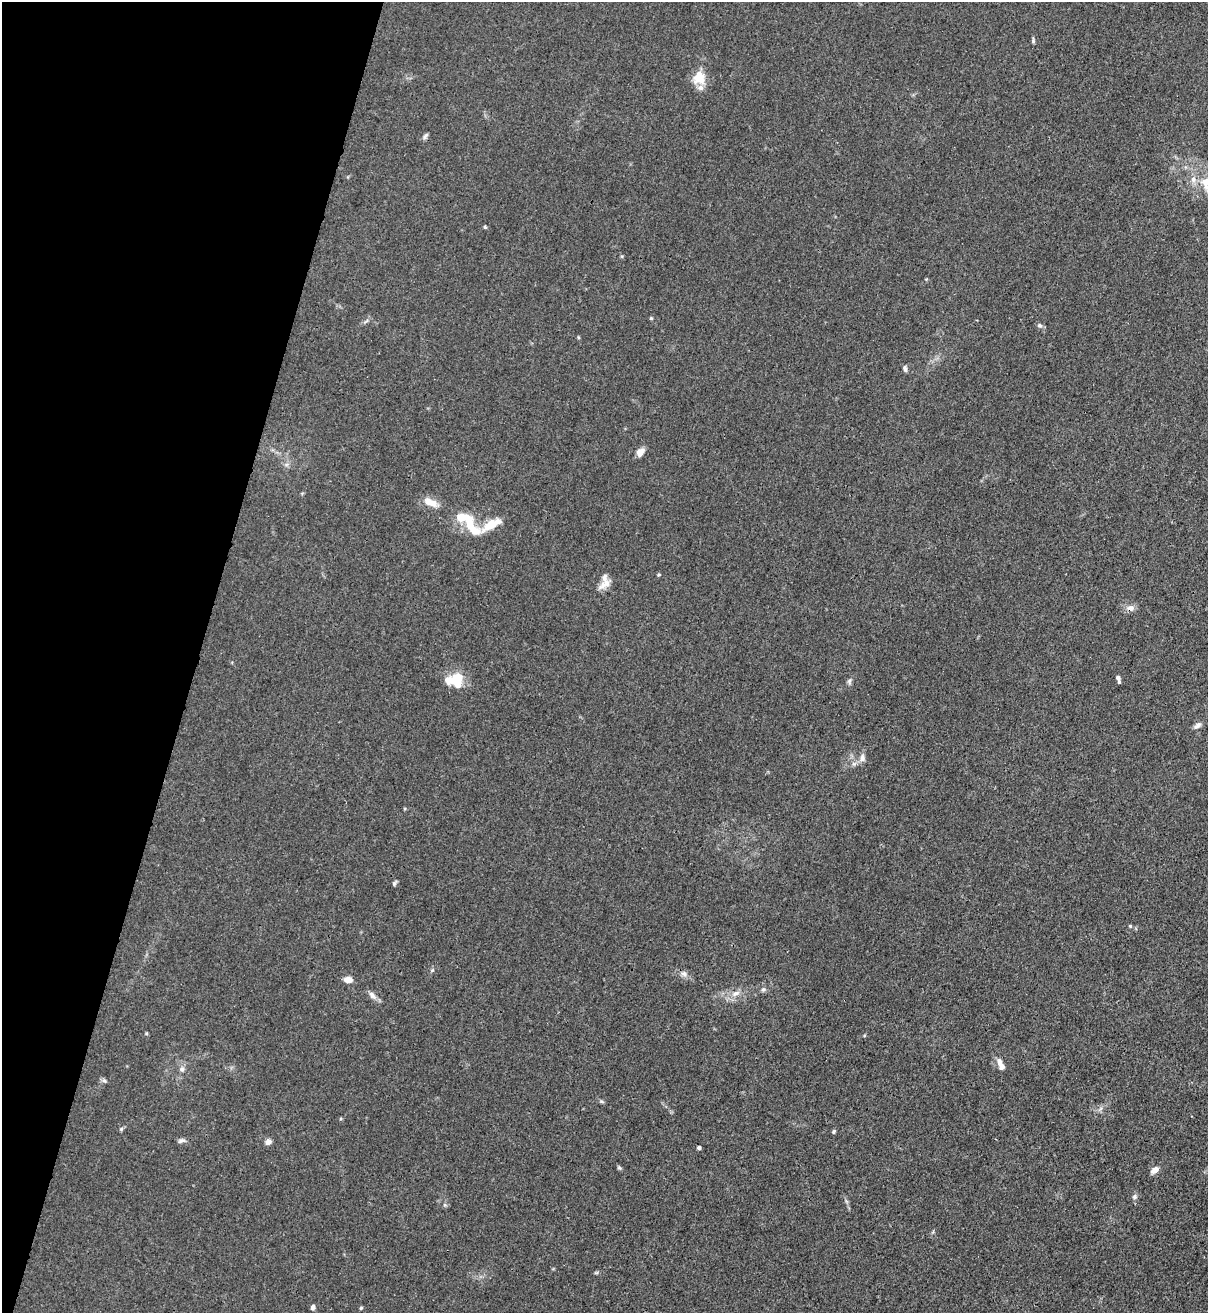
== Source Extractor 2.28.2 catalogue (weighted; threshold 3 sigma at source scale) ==
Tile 9 of 4 x 4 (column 1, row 3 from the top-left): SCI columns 216-1421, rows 1342-2652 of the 5381 x 5304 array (HDU 1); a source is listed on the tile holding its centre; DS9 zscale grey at full resolution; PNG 1210 x 1315 px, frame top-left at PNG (2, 2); no overlay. Shown black and unused: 16% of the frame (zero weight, under 3 of 4 exposures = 7% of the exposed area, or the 3 px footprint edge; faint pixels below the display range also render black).
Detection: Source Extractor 2.28.2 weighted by HDU 2 'WHT'; one run over the whole footprint, this tile lists its part. Background 0.0241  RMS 0.0029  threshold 0.0129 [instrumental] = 3 sigma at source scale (4.5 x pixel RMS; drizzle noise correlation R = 1.50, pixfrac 1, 0.05/0.05 arcsec/px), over >= 5 px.
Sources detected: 50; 2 inside a brighter object's white glare — not listed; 5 inside a brighter listed object's ellipse — not listed separately; the other 43 listed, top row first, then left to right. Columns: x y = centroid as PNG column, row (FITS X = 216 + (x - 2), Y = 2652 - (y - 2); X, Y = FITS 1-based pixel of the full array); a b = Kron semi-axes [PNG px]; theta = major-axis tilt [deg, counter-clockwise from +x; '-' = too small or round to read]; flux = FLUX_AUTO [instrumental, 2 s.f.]
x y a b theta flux
1033 41 7 4 -90 0.52
699 78 17 15 70 5.3
425 136 11 4 54 0.69
1207 183 22 17 53 7.6
485 227 4 4 - 0.39
651 318 5 4 - 0.31
1039 325 8 6 -42 0.82
578 337 5 3 - 0.29
905 368 8 5 -75 0.7
640 452 11 7 45 1.9
431 502 18 8 -24 3.4
470 523 31 10 -65 7.4
491 524 33 9 27 6.6
659 575 5 3 - 0.31
606 583 16 11 38 2.4
1130 608 10 8 2 1.8
457 678 32 11 17 6.1
1118 678 5 4 - 0.96
849 681 9 5 61 0.73
1197 725 12 6 39 1.1
862 758 11 7 87 1.3
394 883 7 4 58 0.54
1130 926 4 4 - 0.32
684 974 9 7 -13 1.2
348 980 8 6 -9 2.8
763 989 7 5 68 0.62
736 993 12 6 29 1.8
372 995 12 7 -45 1.4
999 1062 11 7 -76 1.4
182 1069 7 7 - 0.84
104 1081 7 5 -65 0.6
601 1101 7 4 -31 0.47
121 1129 6 4 45 0.44
834 1131 5 4 - 0.45
181 1140 11 6 7 0.88
268 1142 7 6 - 1.4
699 1148 4 4 - 0.55
619 1168 6 5 - 0.47
1155 1170 10 6 37 1.8
1134 1197 7 6 - 0.77
596 1273 6 4 19 0.37
313 1307 6 5 - 0.82
361 1308 5 4 - 0.35
Overlapping masked pixels (flux is a lower limit): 1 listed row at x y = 1130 608
Isophote crosses this tile's border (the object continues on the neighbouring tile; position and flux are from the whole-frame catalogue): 1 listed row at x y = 1207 183